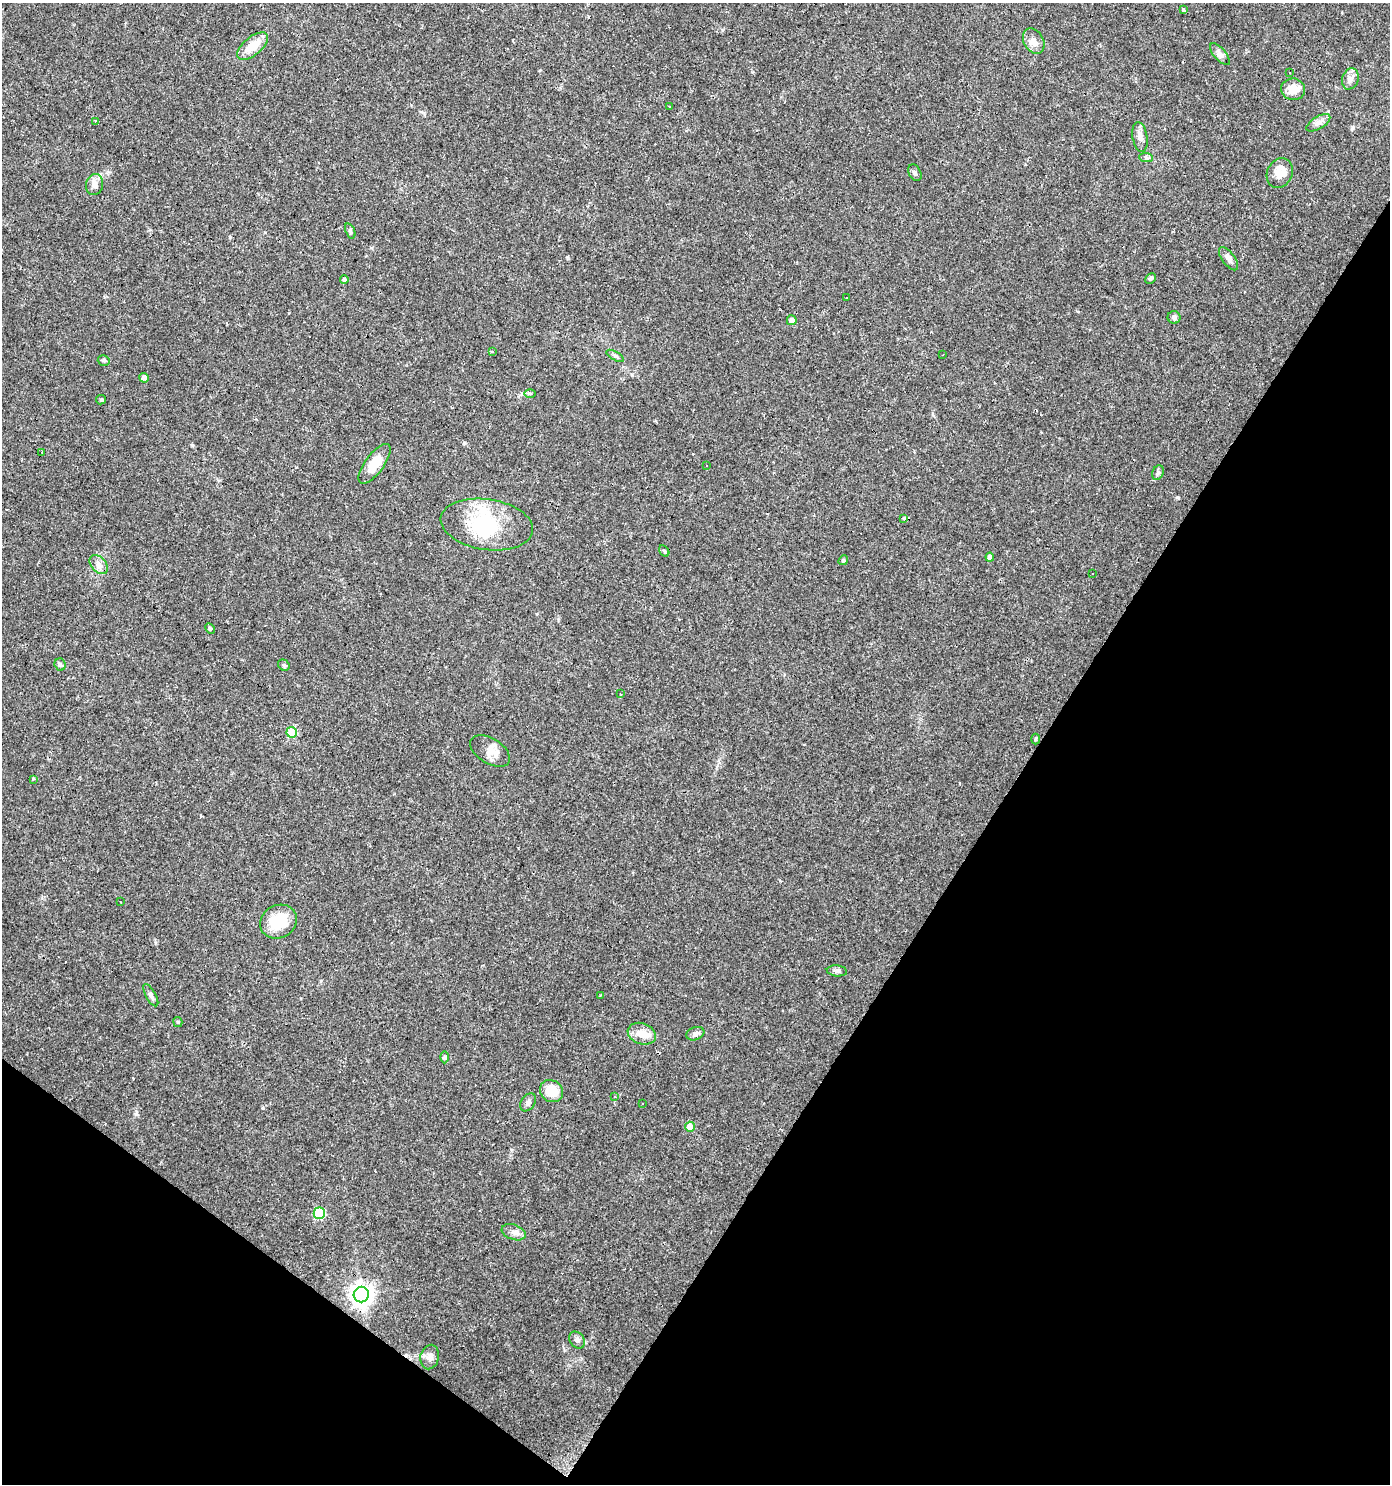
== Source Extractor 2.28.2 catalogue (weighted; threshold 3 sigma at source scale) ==
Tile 15 of 4 x 4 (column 3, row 4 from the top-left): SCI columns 2962-4349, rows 7-1488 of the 5986 x 5932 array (HDU 1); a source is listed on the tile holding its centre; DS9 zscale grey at full resolution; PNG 1392 x 1486 px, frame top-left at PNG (2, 3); each listed source drawn as its Kron ellipse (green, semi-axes under 4 px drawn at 4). Shown black and unused: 32% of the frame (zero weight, under 3 of 4 exposures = <1% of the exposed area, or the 3 px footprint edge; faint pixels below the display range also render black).
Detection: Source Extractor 2.28.2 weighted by HDU 2 'WHT'; one run over the whole footprint, this tile lists its part. Background 0.0318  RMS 0.0037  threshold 0.0166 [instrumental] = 3 sigma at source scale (4.5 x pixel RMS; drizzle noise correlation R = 1.50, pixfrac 1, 0.0396/0.0396 arcsec/px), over >= 5 px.
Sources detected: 98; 1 inside a brighter object's white glare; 28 cosmic-ray / hot-pixel residue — neither listed nor drawn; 2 inside a brighter listed object's ellipse — not listed separately; the other 67 listed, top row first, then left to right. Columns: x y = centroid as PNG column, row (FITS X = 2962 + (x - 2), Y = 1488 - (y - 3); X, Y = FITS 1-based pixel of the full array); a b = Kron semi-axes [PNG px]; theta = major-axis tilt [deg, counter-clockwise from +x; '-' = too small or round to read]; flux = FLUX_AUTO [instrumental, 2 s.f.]
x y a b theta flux
1183 10 3 3 - 3.4
1034 41 13 9 -59 2.8
253 46 18 9 40 6.9
1220 54 13 6 -49 1.4
1290 73 3 2 - 0.59
1350 79 11 8 73 1.9
1293 89 12 10 -3 5.1
669 106 3 3 - 2.1
96 121 4 3 - 0.79
1318 123 13 6 31 1.7
1140 137 15 7 -81 2.4
1146 158 7 4 -3 0.75
915 173 9 6 -61 0.92
1280 173 15 12 63 4
94 185 10 8 77 1.9
350 231 8 4 -70 0.65
1229 259 14 6 -53 1.7
344 279 4 4 - 0.78
1150 279 5 4 - 0.68
847 298 3 3 - 0.7
1174 317 6 6 - 0.93
792 320 5 5 - 1.7
492 352 4 2 - 0.3
943 355 3 2 - 0.24
615 356 10 3 -29 0.77
104 360 6 5 - 0.64
144 378 5 4 - 1.4
530 393 6 4 -1 0.48
101 400 5 4 - 0.45
42 452 2 2 - 0.41
374 464 23 9 54 6.1
706 466 3 3 - 0.51
1158 473 7 5 67 0.82
904 518 3 3 - 4.1
487 524 46 25 -9 24
664 551 6 4 -60 0.57
990 557 4 4 - 1.7
843 560 5 4 - 0.5
99 565 11 7 -48 2
1093 573 3 3 - 1.2
210 629 6 4 -62 0.58
60 664 6 5 - 0.75
284 665 6 5 - 0.58
620 694 3 3 - 2.9
292 732 5 5 - 11
1035 739 5 3 - 0.37
490 751 22 12 -31 3.9
33 779 4 3 - 0.55
120 902 3 2 - 0.53
278 922 19 16 29 12
837 971 10 5 -6 0.97
151 995 12 5 -61 1.2
600 996 3 2 - 0.32
178 1022 5 4 - 0.46
642 1034 14 10 -21 4.1
695 1034 9 6 18 1.1
444 1057 6 4 89 0.61
551 1091 12 10 -38 7.5
614 1097 3 3 - 0.51
528 1102 10 6 57 1.4
642 1104 3 3 - 1
690 1127 5 5 - 5.6
319 1213 6 5 - 23
514 1232 12 7 -20 1.8
361 1295 8 7 - 270
577 1340 9 7 -54 1.2
430 1357 12 9 77 2.1
Unlisted compact peaks at least as high as the median listed source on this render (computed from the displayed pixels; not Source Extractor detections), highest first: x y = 1177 497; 263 1108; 136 1114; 192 445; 464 443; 1353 128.